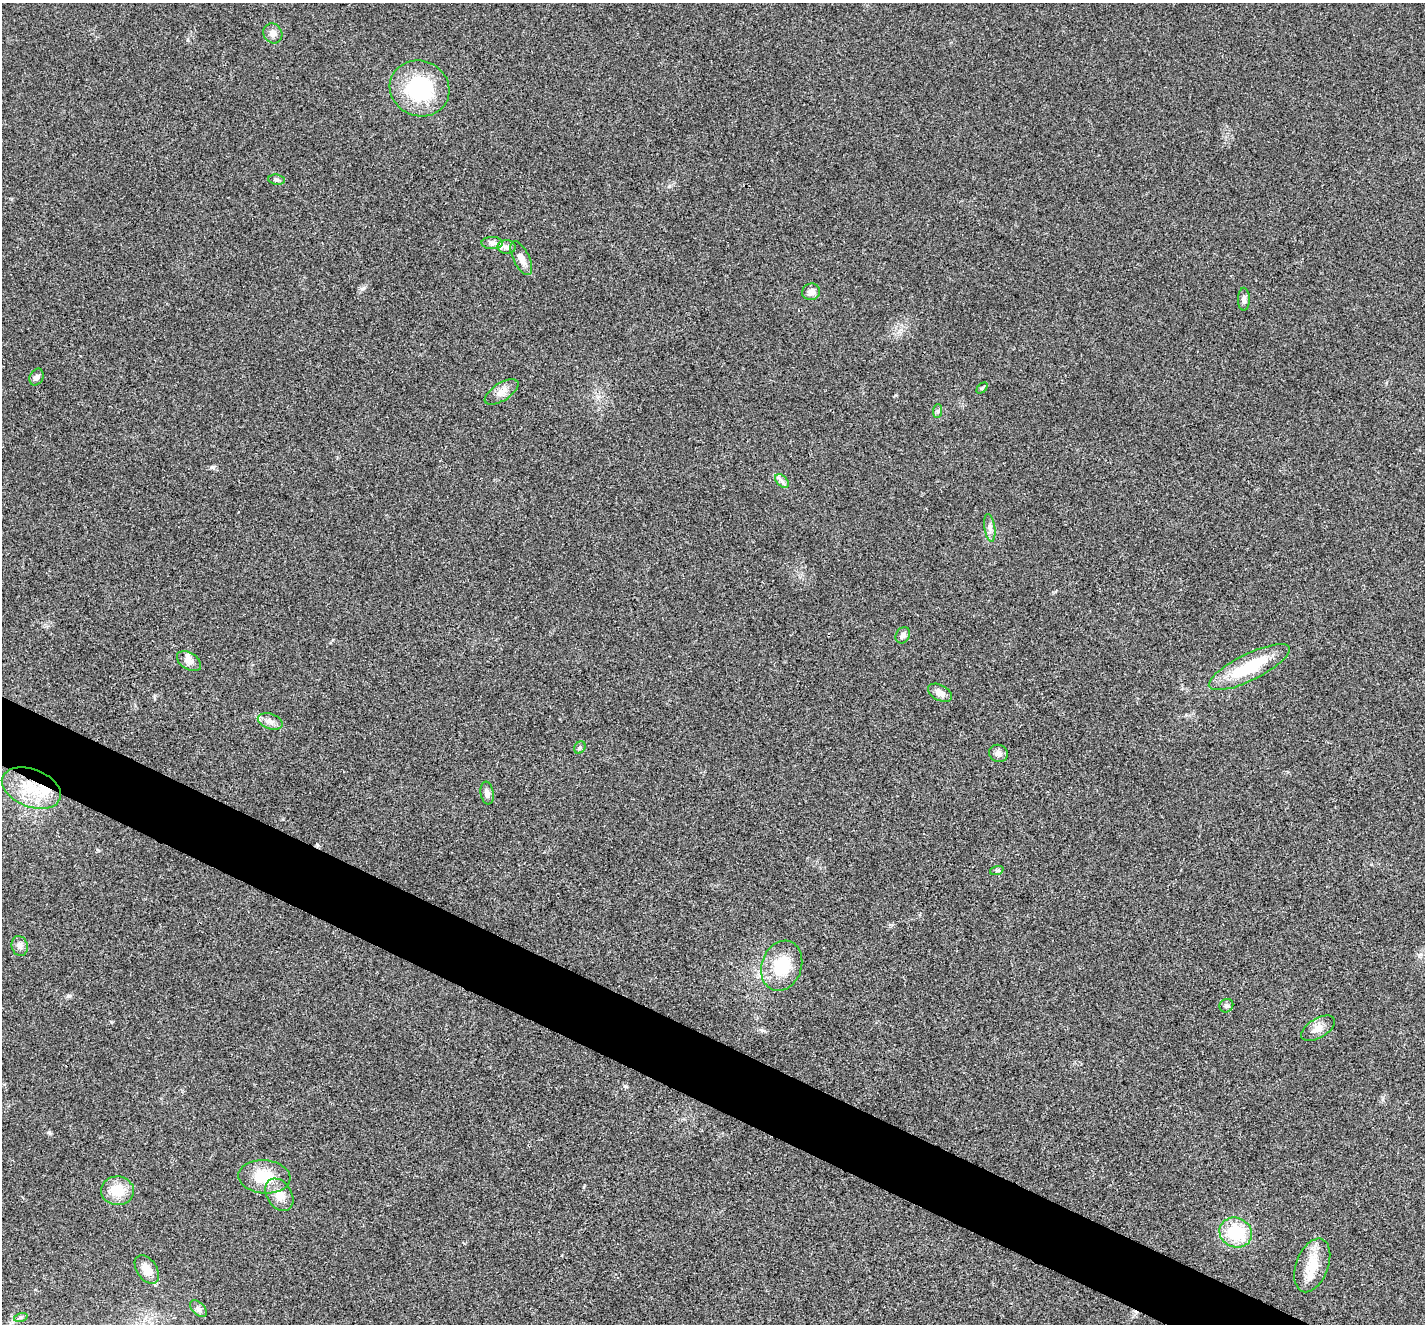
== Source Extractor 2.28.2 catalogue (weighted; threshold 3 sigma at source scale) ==
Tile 6 of 4 x 4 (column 2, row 2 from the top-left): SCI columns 1431-2853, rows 2925-4246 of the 5702 x 5713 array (HDU 1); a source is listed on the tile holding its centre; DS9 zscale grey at full resolution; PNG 1427 x 1326 px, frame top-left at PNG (2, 3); each listed source drawn as its Kron ellipse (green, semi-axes under 4 px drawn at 4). Shown black and unused: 4% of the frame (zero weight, under 3 of 4 exposures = <1% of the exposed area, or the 3 px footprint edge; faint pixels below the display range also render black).
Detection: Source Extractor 2.28.2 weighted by HDU 2 'WHT'; one run over the whole footprint, this tile lists its part. Background 0.0186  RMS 0.0049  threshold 0.0223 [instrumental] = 3 sigma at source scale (4.5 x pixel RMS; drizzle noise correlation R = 1.50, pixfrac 1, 0.05/0.05 arcsec/px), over >= 5 px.
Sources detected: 38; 2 inside a brighter listed object's ellipse — not listed separately; the other 36 listed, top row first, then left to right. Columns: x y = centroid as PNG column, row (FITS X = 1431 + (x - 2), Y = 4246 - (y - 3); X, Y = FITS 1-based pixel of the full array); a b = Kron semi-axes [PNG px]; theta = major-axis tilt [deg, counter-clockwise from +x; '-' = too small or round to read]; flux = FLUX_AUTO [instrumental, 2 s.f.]
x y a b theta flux
273 33 10 9 - 2.7
419 88 30 27 -24 41
277 180 8 5 -7 1.1
492 243 11 6 -1 1.9
507 247 9 7 -2 1.9
521 258 18 8 -64 3.6
811 292 9 8 - 2.5
1244 299 11 6 -90 1.9
37 377 9 6 64 1.7
982 388 6 4 45 0.7
502 392 19 8 33 3.8
938 411 7 4 89 0.91
782 481 8 5 -46 1.5
990 528 14 5 -82 2.2
903 635 8 6 58 1.9
189 661 13 8 -33 3.3
1249 667 44 13 26 25
940 693 13 7 -29 3.5
270 721 13 7 -17 2.7
580 747 6 5 - 0.94
998 753 9 8 - 2.2
31 788 31 18 -21 20
487 793 11 6 -82 2
997 870 7 4 18 0.82
20 946 10 8 -76 2.1
782 966 25 20 70 19
1226 1006 7 6 - 1.2
1318 1028 19 9 31 4
264 1177 26 16 -4 15
117 1191 16 14 -3 11
279 1195 18 12 -58 7.2
1236 1233 16 14 -24 21
1312 1265 28 16 69 12
147 1269 16 10 -56 5.5
198 1309 10 6 -44 1.6
21 1317 7 4 18 0.94
Unlisted compact peaks at least as high as the median listed source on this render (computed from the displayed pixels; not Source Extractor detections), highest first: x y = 68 996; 49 1133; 362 289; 211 467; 98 850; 625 1086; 669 186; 895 395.